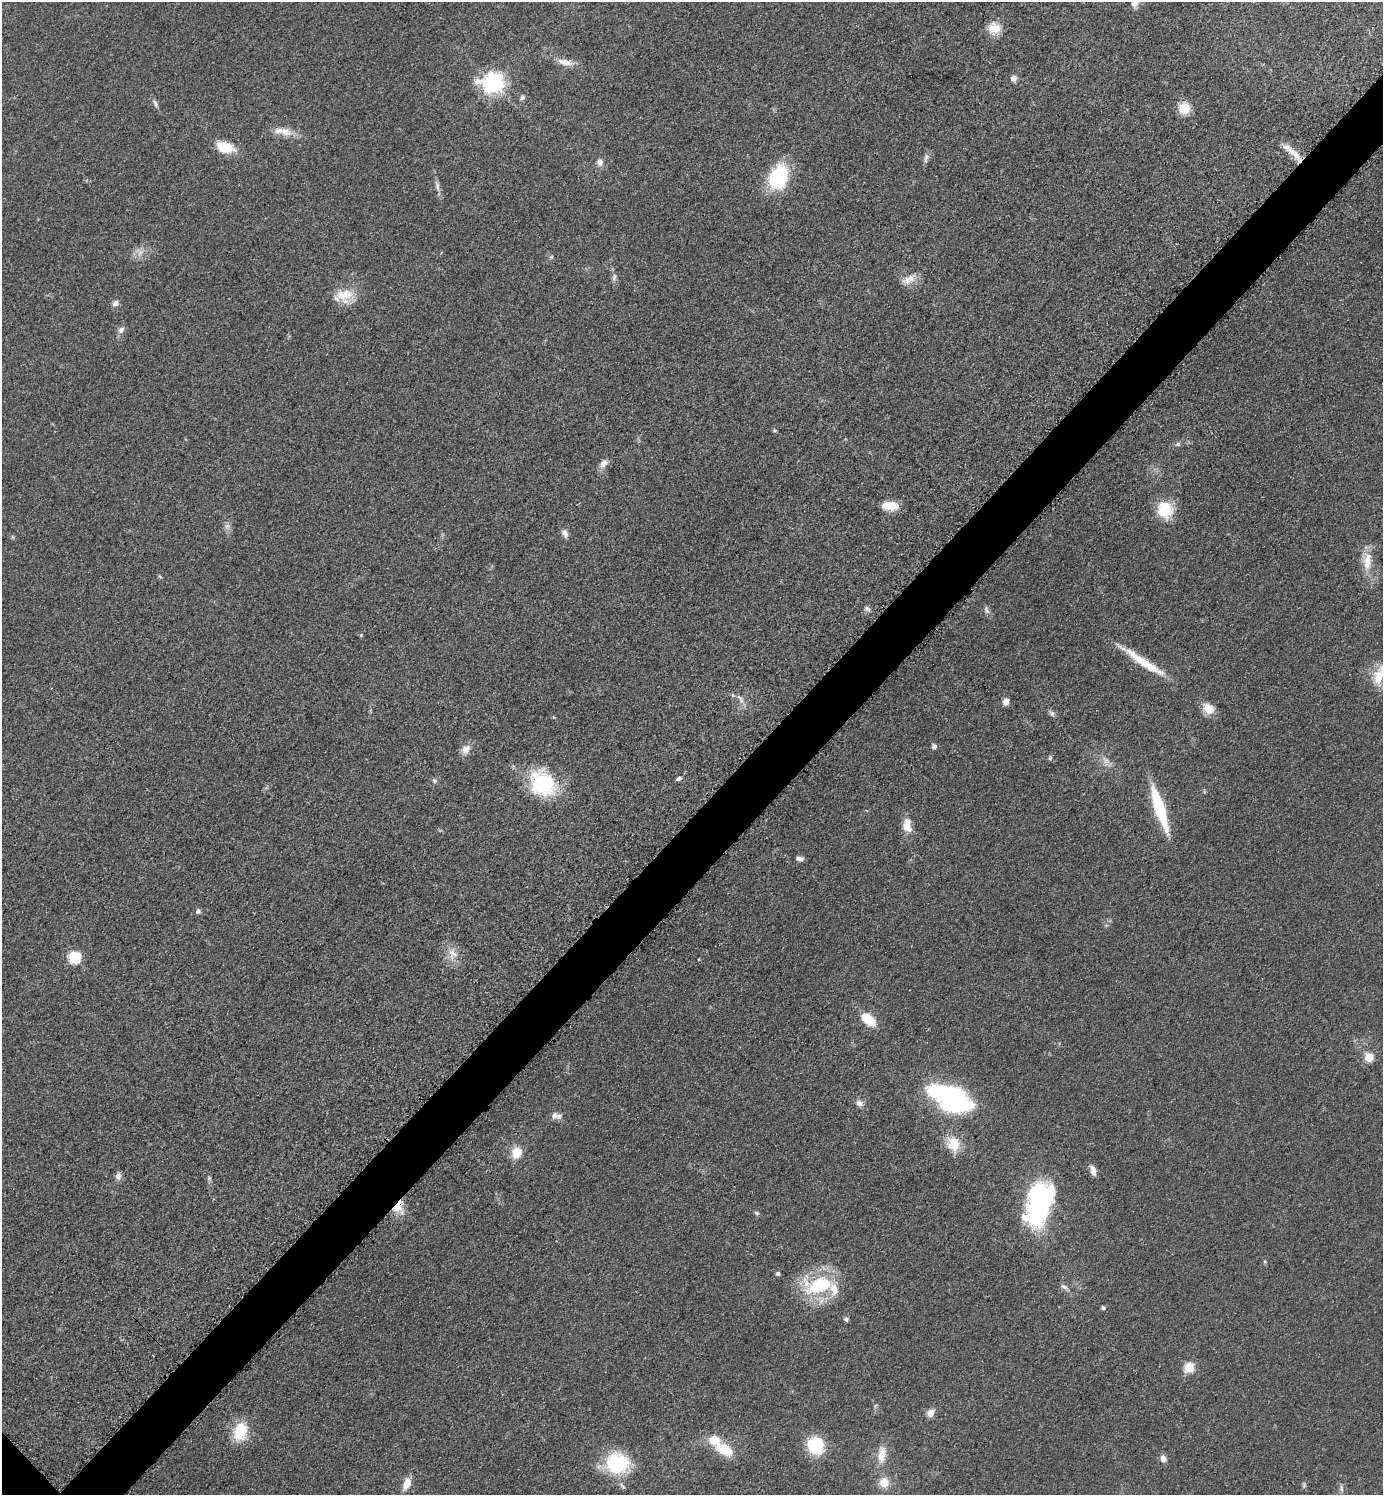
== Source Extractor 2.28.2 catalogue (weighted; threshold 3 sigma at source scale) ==
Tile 10 of 4 x 4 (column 2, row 3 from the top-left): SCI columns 1592-2972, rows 1513-3005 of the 6048 x 6047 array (HDU 1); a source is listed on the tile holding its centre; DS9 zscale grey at full resolution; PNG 1385 x 1497 px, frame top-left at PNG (2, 2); no overlay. Shown black and unused: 4% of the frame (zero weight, under 3 of 5 exposures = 4% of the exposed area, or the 3 px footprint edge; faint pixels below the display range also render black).
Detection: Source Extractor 2.28.2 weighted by HDU 2 'WHT'; one run over the whole footprint, this tile lists its part. Background 0.0497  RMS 0.0054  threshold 0.0244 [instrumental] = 3 sigma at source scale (4.5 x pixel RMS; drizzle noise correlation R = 1.50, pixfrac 1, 0.05/0.05 arcsec/px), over >= 5 px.
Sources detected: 82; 1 too faint to see at this stretch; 1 inside a brighter object's white glare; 1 cosmic-ray / hot-pixel residue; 1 long thin detection or spike segment (spike, bleed or trail) — not listed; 2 inside a brighter listed object's ellipse — not listed separately; the other 76 listed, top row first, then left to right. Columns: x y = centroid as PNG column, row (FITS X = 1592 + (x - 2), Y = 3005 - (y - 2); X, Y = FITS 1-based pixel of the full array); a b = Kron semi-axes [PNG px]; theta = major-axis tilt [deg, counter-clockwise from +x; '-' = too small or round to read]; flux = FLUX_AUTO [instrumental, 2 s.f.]
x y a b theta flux
1134 4 10 8 47 2.7
994 28 13 11 1 9.5
566 63 16 9 -5 4.6
1014 78 7 6 - 2.5
493 83 9 8 - 240
522 98 7 6 - 1.3
155 103 10 4 -66 1.5
1184 108 11 11 - 11
285 131 19 11 -22 6.9
225 147 21 12 -15 12
1294 153 26 9 -40 8.2
926 158 14 6 74 2.2
600 162 8 8 - 2.7
779 177 25 17 68 41
437 186 15 5 -80 2.4
551 257 6 4 19 0.71
614 277 11 6 83 1.8
909 280 18 10 34 5.6
344 295 28 14 8 11
115 303 8 7 - 2.2
121 330 9 7 46 2.3
603 464 12 8 57 3.2
890 506 18 9 -2 8.7
1165 510 22 19 -75 15
227 526 7 7 - 1.8
565 533 12 7 -66 2.5
1367 561 27 11 87 10
867 609 8 6 -17 1.6
986 610 12 6 -68 1.8
361 635 5 3 - 0.5
1378 677 29 13 75 13
740 697 11 5 -45 2
1006 702 7 6 - 2.8
1208 709 15 11 -39 6.9
1052 713 7 6 - 1.5
934 746 5 4 - 2.3
466 749 13 10 46 4.2
1050 758 6 4 71 1
1106 760 9 6 54 2.2
679 778 6 5 - 1.3
434 781 7 6 - 1.3
542 784 34 27 -42 39
1159 808 51 10 -72 32
907 826 16 9 -85 8.2
800 858 9 5 -6 1.8
198 911 6 6 - 1.4
453 953 15 11 -37 6.1
74 957 7 6 - 38
868 1020 18 10 -41 14
1369 1057 5 5 - 17
945 1093 39 15 -9 68
860 1103 9 7 -21 2.6
556 1116 15 7 -13 3.1
953 1144 20 16 -73 11
517 1153 12 11 - 9.2
1093 1170 13 6 -74 3.4
118 1176 9 8 - 2.3
1039 1204 41 21 72 110
398 1206 18 9 55 8.4
757 1213 6 5 - 0.93
778 1273 5 5 - 1.2
819 1285 36 20 11 40
1064 1287 11 5 -28 1.7
1103 1308 6 4 -24 1
846 1319 6 5 - 1.2
1189 1368 6 6 - 22
931 1413 9 7 60 4.1
240 1431 20 15 75 18
815 1446 16 14 -42 28
725 1450 28 15 -27 14
882 1454 26 10 85 8.2
1163 1458 9 7 -67 2.9
617 1464 19 17 -6 45
884 1482 10 10 - 7.5
407 1483 16 8 68 6
1341 1488 9 5 -87 1.8
Overlapping masked pixels (flux is a lower limit): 1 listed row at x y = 398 1206
Isophote crosses this tile's border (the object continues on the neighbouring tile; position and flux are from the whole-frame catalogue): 2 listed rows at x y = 1134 4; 1378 677